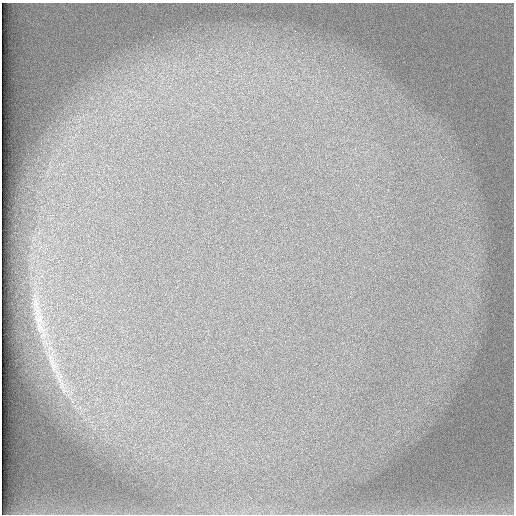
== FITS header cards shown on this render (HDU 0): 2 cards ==
NAXIS1  =                  512 /
NAXIS2  =                  512 /

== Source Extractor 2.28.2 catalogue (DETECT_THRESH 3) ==
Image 512 x 512 px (HDU 0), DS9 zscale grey, 1 PNG px = 1 image px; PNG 516 x 516 px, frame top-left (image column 1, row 512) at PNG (2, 3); no overlay
Background 101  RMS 3.1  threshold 9.2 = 3 sigma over >= 5 px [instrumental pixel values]
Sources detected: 4; all 4 listed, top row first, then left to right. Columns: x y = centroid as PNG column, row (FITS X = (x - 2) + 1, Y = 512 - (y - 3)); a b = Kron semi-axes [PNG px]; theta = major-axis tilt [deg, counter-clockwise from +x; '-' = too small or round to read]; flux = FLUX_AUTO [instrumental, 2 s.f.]
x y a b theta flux
36 303 13 8 -81 1400
39 318 16 10 77 2300
40 328 20 10 -56 2600
54 366 51 11 -66 7600